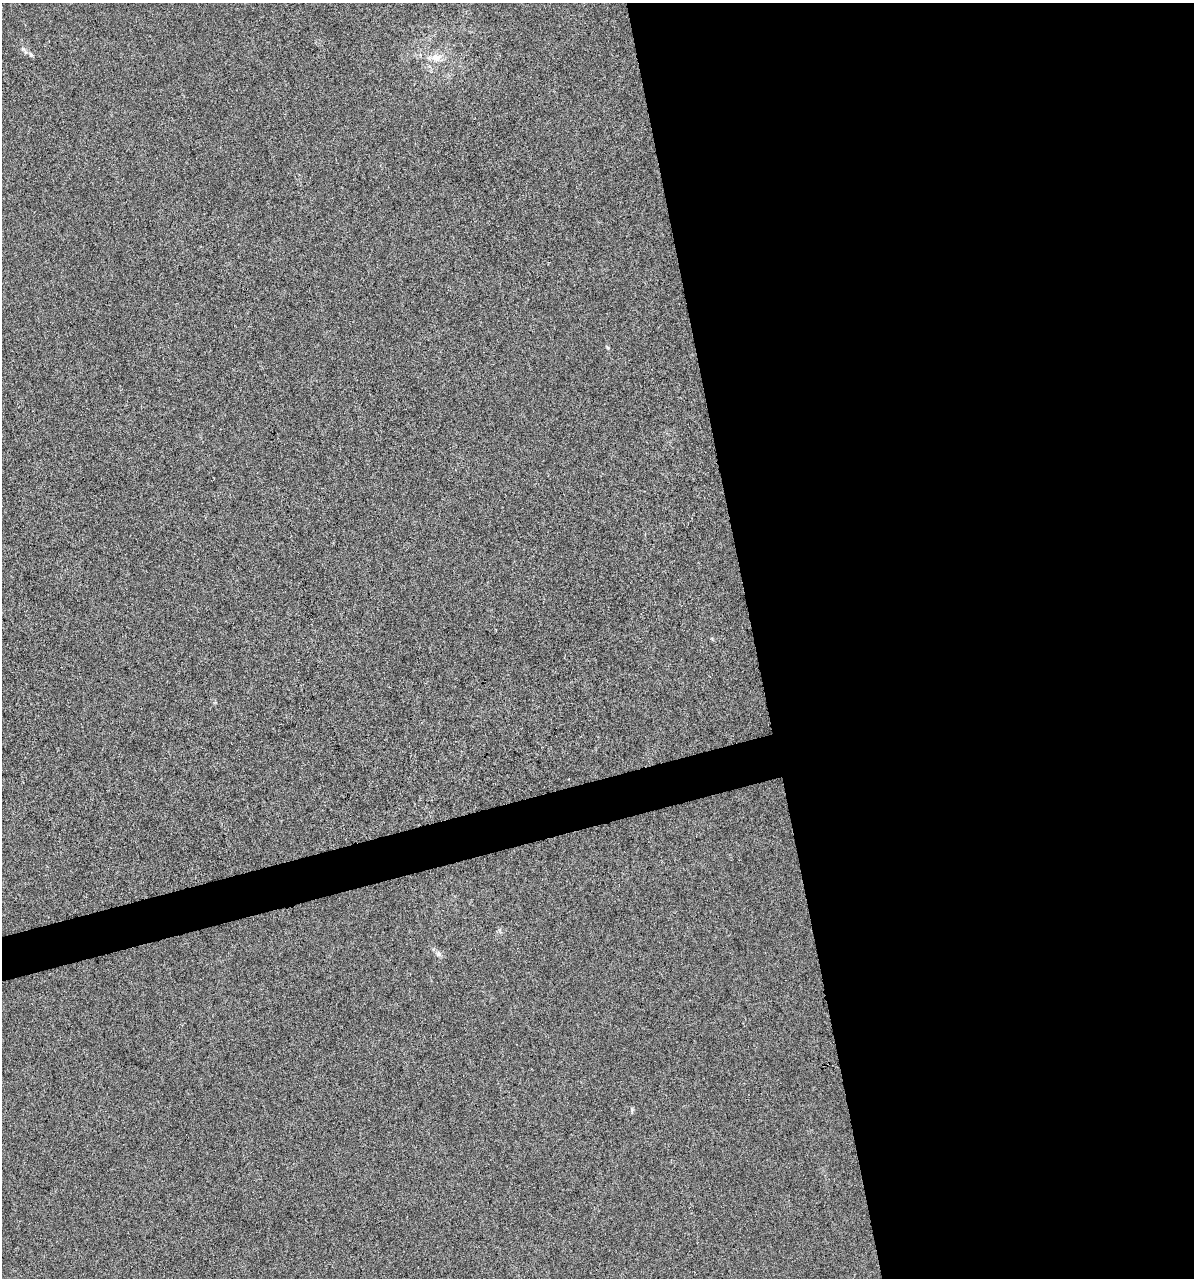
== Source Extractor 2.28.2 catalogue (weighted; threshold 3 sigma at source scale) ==
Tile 8 of 4 x 4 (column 4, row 2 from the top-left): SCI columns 3669-4860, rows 2555-3830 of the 4903 x 5108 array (HDU 1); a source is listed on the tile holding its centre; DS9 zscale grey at full resolution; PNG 1196 x 1280 px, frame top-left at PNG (2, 3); no overlay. Shown black and unused: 39% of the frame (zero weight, under 3 of 6 exposures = <1% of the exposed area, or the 3 px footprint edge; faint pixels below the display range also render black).
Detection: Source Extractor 2.28.2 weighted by HDU 2 'WHT'; one run over the whole footprint, this tile lists its part. Background 4.23e-04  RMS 0.0027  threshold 0.0109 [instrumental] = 3 sigma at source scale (4.09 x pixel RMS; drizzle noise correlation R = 1.36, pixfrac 0.8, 0.0396/0.0396 arcsec/px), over >= 5 px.
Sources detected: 3; all 3 listed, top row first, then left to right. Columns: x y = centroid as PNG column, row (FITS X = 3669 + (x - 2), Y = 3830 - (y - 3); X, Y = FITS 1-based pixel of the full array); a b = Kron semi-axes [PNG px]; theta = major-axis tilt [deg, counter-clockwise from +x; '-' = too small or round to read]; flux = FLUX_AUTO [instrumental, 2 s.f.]
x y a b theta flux
31 55 8 4 -59 0.42
436 57 13 10 -10 2.4
439 954 8 6 -34 0.79